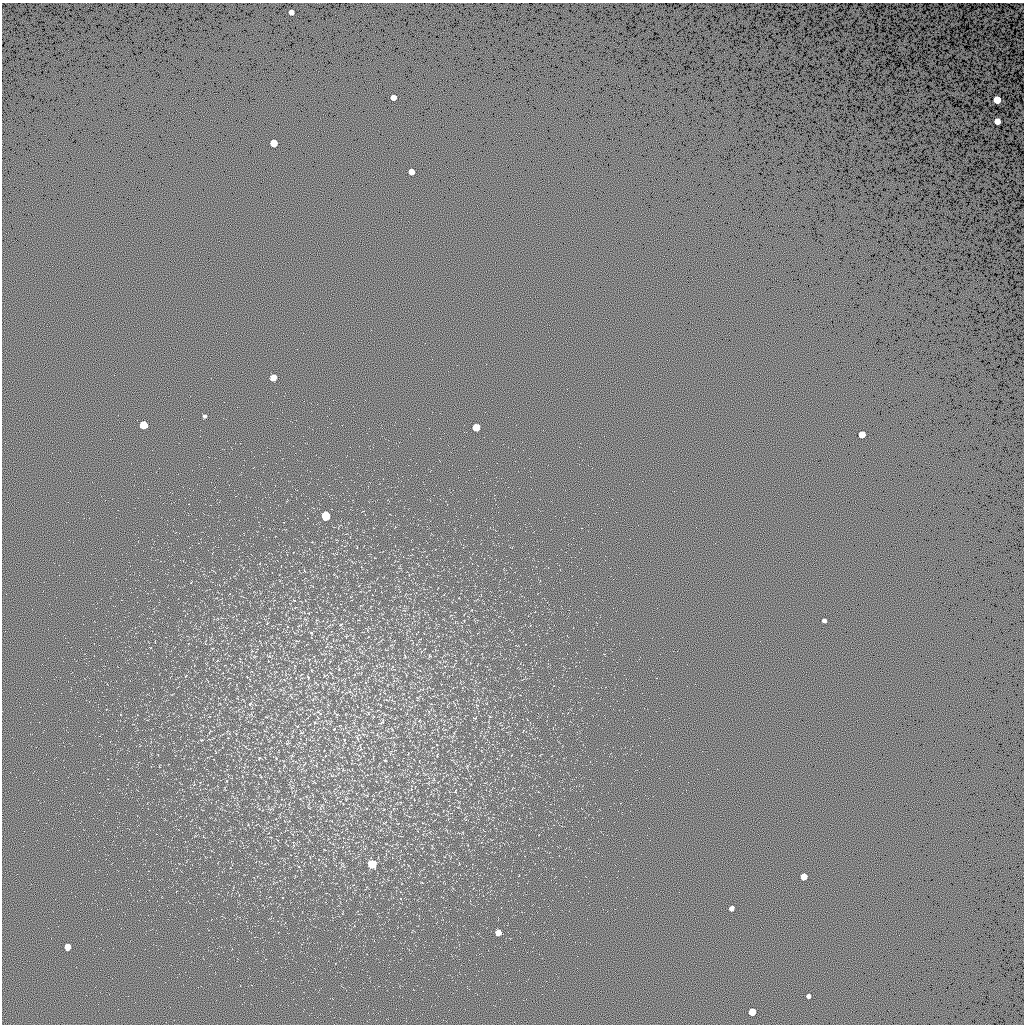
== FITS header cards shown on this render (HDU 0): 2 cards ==
NAXIS1  =                 1022 / length of data axis 1
NAXIS2  =                 1022 / length of data axis 2

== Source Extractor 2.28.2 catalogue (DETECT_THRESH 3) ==
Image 1022 x 1022 px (HDU 0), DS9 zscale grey, 1 PNG px = 1 image px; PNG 1026 x 1026 px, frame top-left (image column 1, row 1022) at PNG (2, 3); no overlay
Background 0.529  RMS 91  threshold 274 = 3 sigma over >= 5 px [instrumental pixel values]
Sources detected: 23; all 23 listed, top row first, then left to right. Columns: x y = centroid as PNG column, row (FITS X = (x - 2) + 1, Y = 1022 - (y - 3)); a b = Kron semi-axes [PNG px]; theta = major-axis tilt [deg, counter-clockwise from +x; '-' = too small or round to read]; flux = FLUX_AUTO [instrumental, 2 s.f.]
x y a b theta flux
291 12 5 5 - 42000
393 97 5 5 - 45000
997 100 5 5 - 150000
997 121 5 5 - 67000
274 143 5 5 - 130000
411 172 5 5 - 68000
273 377 5 5 - 70000
204 416 4 3 - 11000
143 425 5 5 - 160000
476 427 5 5 - 96000
862 434 5 5 - 85000
326 516 6 6 - 200000
824 620 4 4 - 18000
250 704 6 4 57 7600
382 722 10 4 44 13000
385 760 4 3 - 4500
372 864 6 6 - 140000
804 877 5 5 - 86000
731 908 5 4 - 23000
498 933 5 5 - 40000
67 947 5 5 - 50000
808 996 4 4 - 19000
752 1012 5 5 - 93000